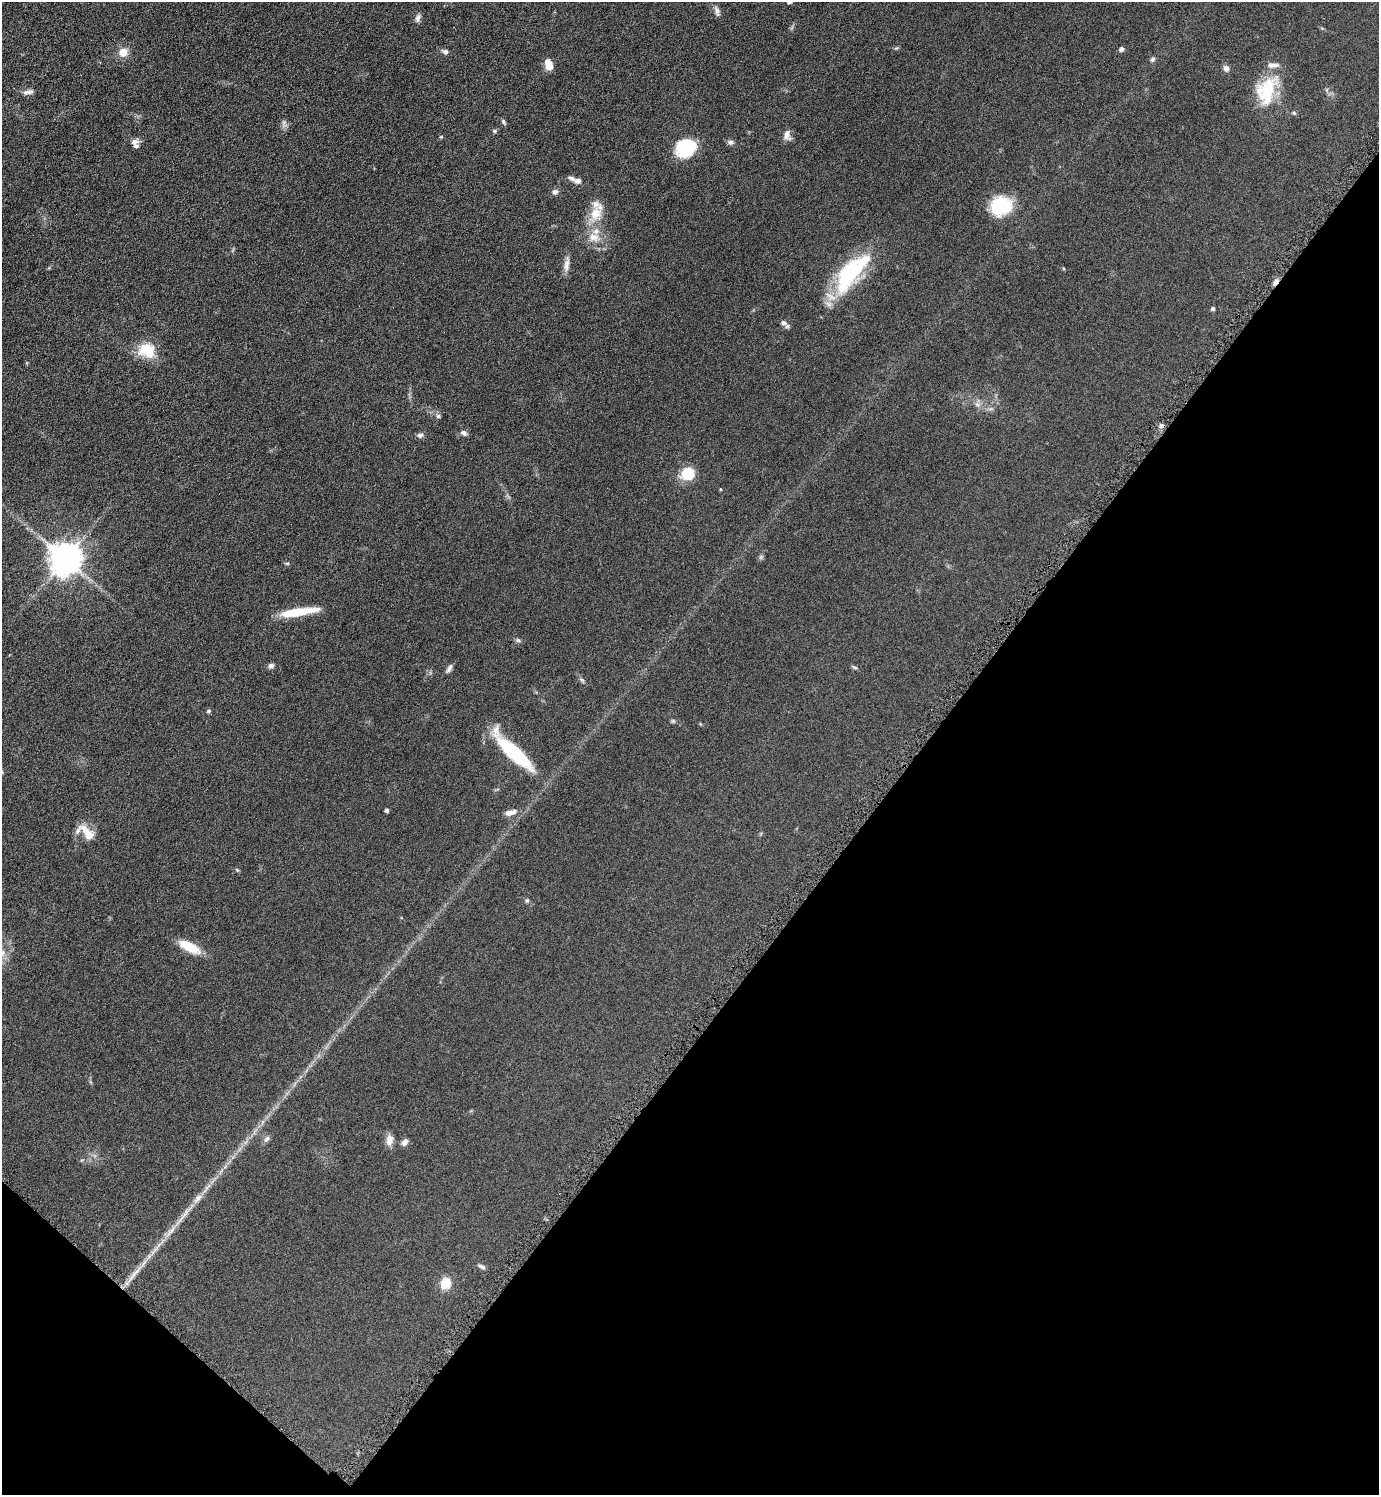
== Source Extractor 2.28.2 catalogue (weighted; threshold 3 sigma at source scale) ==
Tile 15 of 4 x 4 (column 3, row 4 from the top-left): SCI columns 2929-4305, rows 12-1504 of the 5998 x 5995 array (HDU 1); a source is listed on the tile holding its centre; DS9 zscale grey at full resolution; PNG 1381 x 1497 px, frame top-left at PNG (2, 2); no overlay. Shown black and unused: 36% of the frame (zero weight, under 4 of 8 exposures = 1% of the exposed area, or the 3 px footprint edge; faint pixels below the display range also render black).
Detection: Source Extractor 2.28.2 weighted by HDU 2 'WHT'; one run over the whole footprint, this tile lists its part. Background 0.0953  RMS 0.0062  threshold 0.0252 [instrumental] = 3 sigma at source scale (4.09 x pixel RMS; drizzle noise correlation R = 1.36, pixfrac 0.8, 0.05/0.05 arcsec/px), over >= 5 px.
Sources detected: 68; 1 inside a brighter object's white glare — not listed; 9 inside a brighter listed object's ellipse — not listed separately; the other 58 listed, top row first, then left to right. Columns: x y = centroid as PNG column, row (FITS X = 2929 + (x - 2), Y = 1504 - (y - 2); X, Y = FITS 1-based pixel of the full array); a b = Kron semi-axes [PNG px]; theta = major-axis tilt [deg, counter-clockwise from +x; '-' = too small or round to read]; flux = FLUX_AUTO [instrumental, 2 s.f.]
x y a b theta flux
717 11 15 6 -75 2.1
418 18 11 6 71 2.1
1121 49 6 5 - 1.4
123 52 10 10 - 5.8
445 52 7 5 -22 1.7
1152 59 7 6 - 1.2
549 66 5 5 - 13
1226 68 7 6 - 2.6
1267 90 37 22 70 27
28 92 15 6 10 2.5
1294 113 5 5 - 0.82
503 122 8 4 -60 1.1
494 131 6 4 -1 0.99
787 134 14 8 78 3.4
441 137 5 3 - 0.51
135 142 12 7 19 2.6
731 142 8 6 -14 1.7
685 148 22 18 27 24
578 181 8 6 4 2.2
555 192 8 7 - 1.9
1001 206 21 18 10 31
596 213 19 15 71 10
594 237 15 11 -16 6.2
567 264 20 7 83 3.7
850 275 57 25 50 44
1276 282 8 5 53 2.2
1213 309 5 5 - 0.92
784 323 9 7 -17 1.9
147 351 21 16 -16 15
977 404 7 6 - 1.7
438 416 6 6 - 1.1
1161 426 6 5 - 1.4
464 433 9 6 -29 1.7
420 435 8 7 - 1.7
688 473 14 14 - 14
65 559 9 9 - 1100
298 612 43 8 9 16
518 640 7 5 -21 1.2
271 666 6 6 - 1.8
855 667 8 4 -9 0.83
449 668 10 5 60 2
582 680 7 4 -44 1
208 711 6 4 23 0.82
673 721 6 5 - 0.85
513 752 51 13 -45 42
387 810 4 4 - 1.3
510 813 14 6 15 3.7
87 833 26 11 -49 8
237 870 6 4 -43 0.66
527 900 6 4 0 0.82
189 947 27 10 -27 12
267 1139 10 6 52 1.7
389 1140 13 9 80 4
405 1142 9 6 53 2.5
185 1213 36 4 51 7.3
482 1267 10 5 -24 1.4
136 1272 14 4 38 3.1
445 1283 11 10 - 9.8
Overlapping masked pixels (flux is a lower limit): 1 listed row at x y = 1276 282